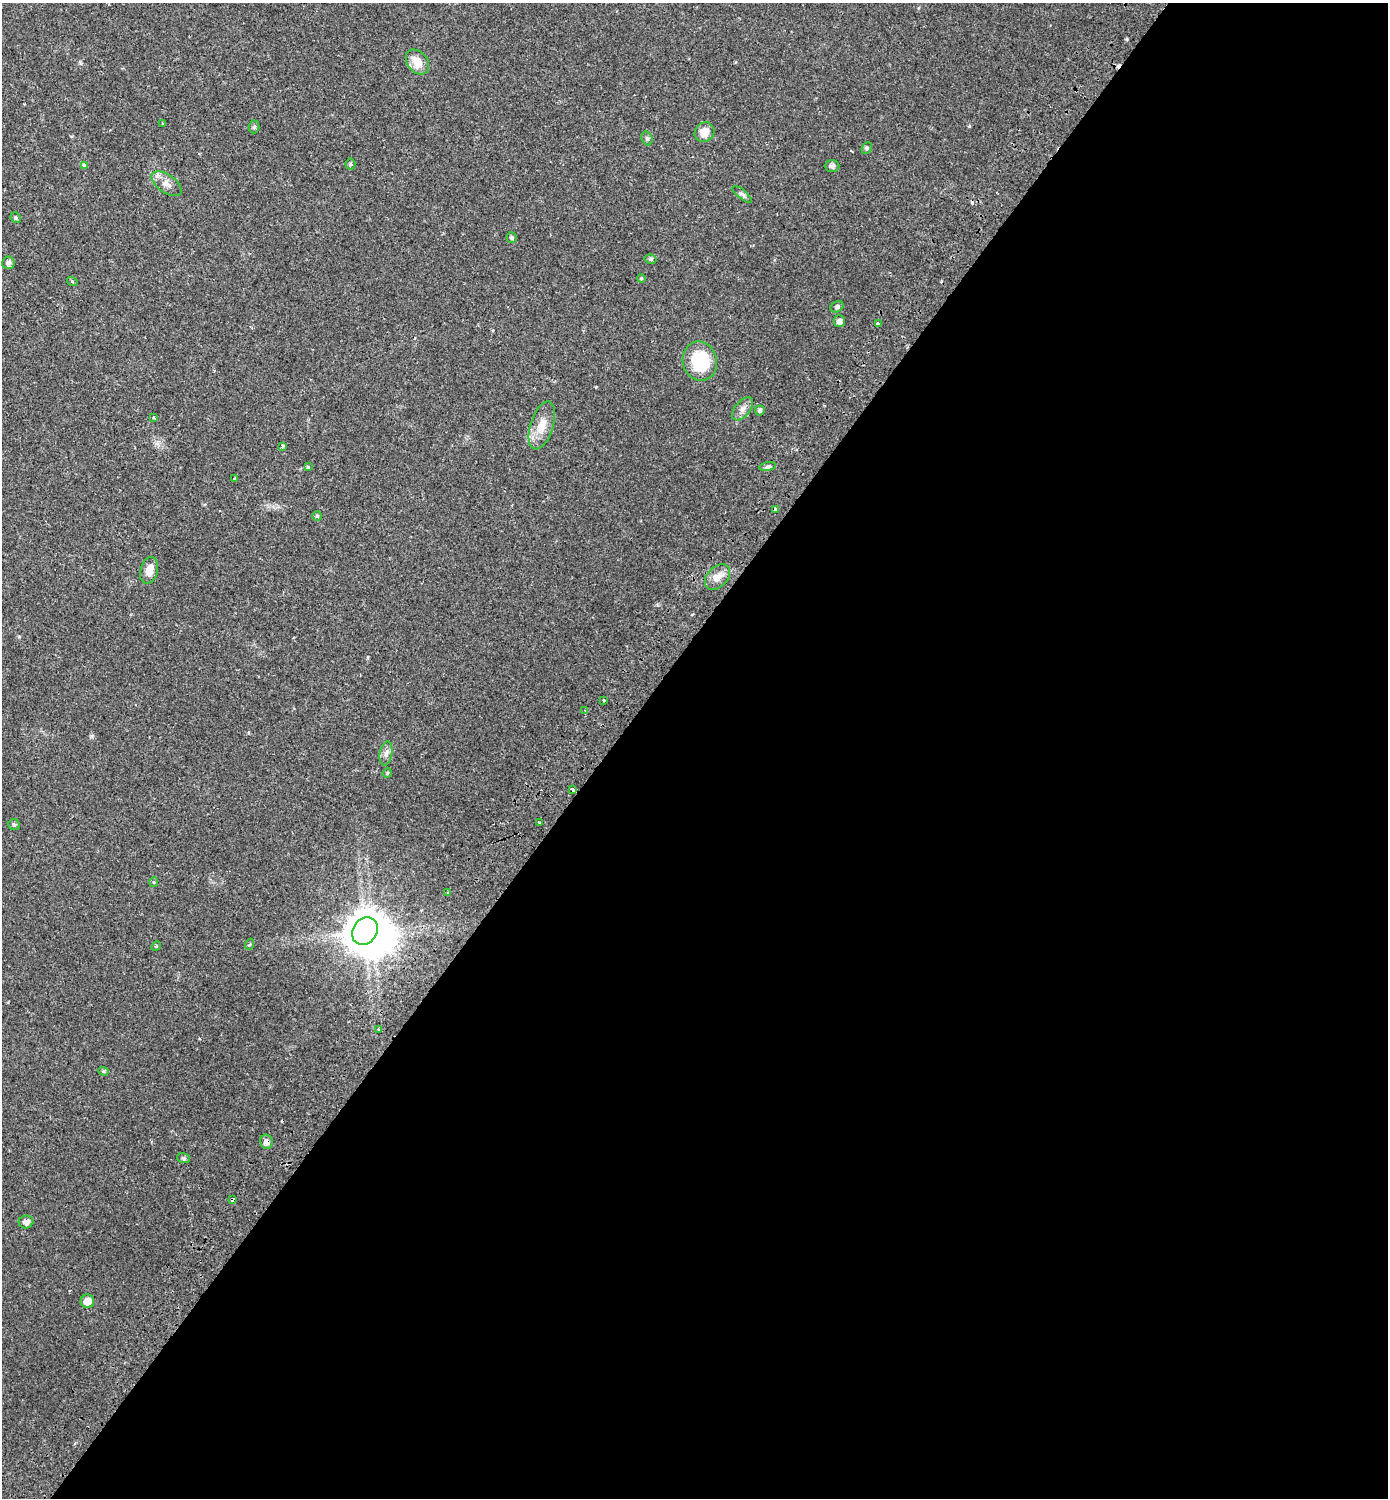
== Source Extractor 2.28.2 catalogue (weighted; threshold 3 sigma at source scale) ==
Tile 12 of 4 x 4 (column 4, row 3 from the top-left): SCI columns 4501-5886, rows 1566-3061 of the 6167 x 6134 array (HDU 1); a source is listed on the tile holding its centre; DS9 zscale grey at full resolution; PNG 1390 x 1500 px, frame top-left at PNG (2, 3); each listed source drawn as its Kron ellipse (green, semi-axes under 4 px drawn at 4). Shown black and unused: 56% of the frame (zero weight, under 2 of 3 exposures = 5% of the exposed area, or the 3 px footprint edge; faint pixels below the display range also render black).
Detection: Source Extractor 2.28.2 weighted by HDU 2 'WHT'; one run over the whole footprint, this tile lists its part. Background 0.0158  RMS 0.003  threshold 0.0134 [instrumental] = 3 sigma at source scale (4.5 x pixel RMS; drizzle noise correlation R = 1.50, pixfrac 1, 0.0396/0.0396 arcsec/px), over >= 5 px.
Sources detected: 57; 1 inside a brighter object's white glare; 4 cosmic-ray / hot-pixel residue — neither listed nor drawn; the other 52 listed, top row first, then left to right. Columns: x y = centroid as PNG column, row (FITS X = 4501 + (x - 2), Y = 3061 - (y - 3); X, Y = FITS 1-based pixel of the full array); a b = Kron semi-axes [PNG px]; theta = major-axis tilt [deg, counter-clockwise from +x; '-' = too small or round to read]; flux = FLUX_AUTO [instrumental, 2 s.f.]
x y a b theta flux
417 62 14 10 -52 4.4
163 124 3 3 - 0.55
254 127 6 5 - 0.51
704 132 10 9 - 3.3
647 138 7 5 -69 0.63
867 148 6 5 - 0.61
350 164 5 5 - 0.46
84 165 4 3 - 2.3
832 166 7 6 - 0.88
166 184 17 9 -35 2.3
742 194 12 4 -40 0.79
16 218 5 5 - 0.55
511 238 5 5 - 0.48
651 259 6 4 -12 0.5
8 263 6 6 - 0.9
641 278 4 3 - 0.26
72 281 5 3 - 0.25
837 307 7 5 29 0.57
839 321 6 5 - 1.3
878 323 3 3 - 1.2
700 361 20 17 -76 14
743 409 13 7 51 1.5
760 410 5 5 - 0.55
154 418 3 3 - 0.41
542 425 25 11 72 4.5
282 446 3 3 - 1.8
308 467 3 3 - 1
768 467 8 4 9 0.64
234 478 3 2 - 0.52
776 510 4 3 - 1.9
317 516 5 4 - 0.47
149 570 14 8 75 2.5
717 577 15 10 46 2.8
604 701 3 3 - 1.4
585 710 4 3 - 0.28
386 753 12 6 80 1.2
387 773 5 4 - 0.34
572 790 4 3 - 4.2
539 822 3 3 - 0.54
14 825 6 5 - 0.58
154 882 5 4 - 0.35
447 893 3 2 - 0.25
365 931 14 12 55 420
250 944 5 3 - 0.34
156 946 5 4 - 0.37
378 1029 3 2 - 0.28
104 1071 5 4 - 0.42
266 1142 7 6 - 1.3
183 1158 6 5 - 0.58
232 1200 3 3 - 3
26 1222 7 6 - 1.5
87 1301 7 7 - 3
Overlapping masked pixels (flux is a lower limit): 3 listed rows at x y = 572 790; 266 1142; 232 1200